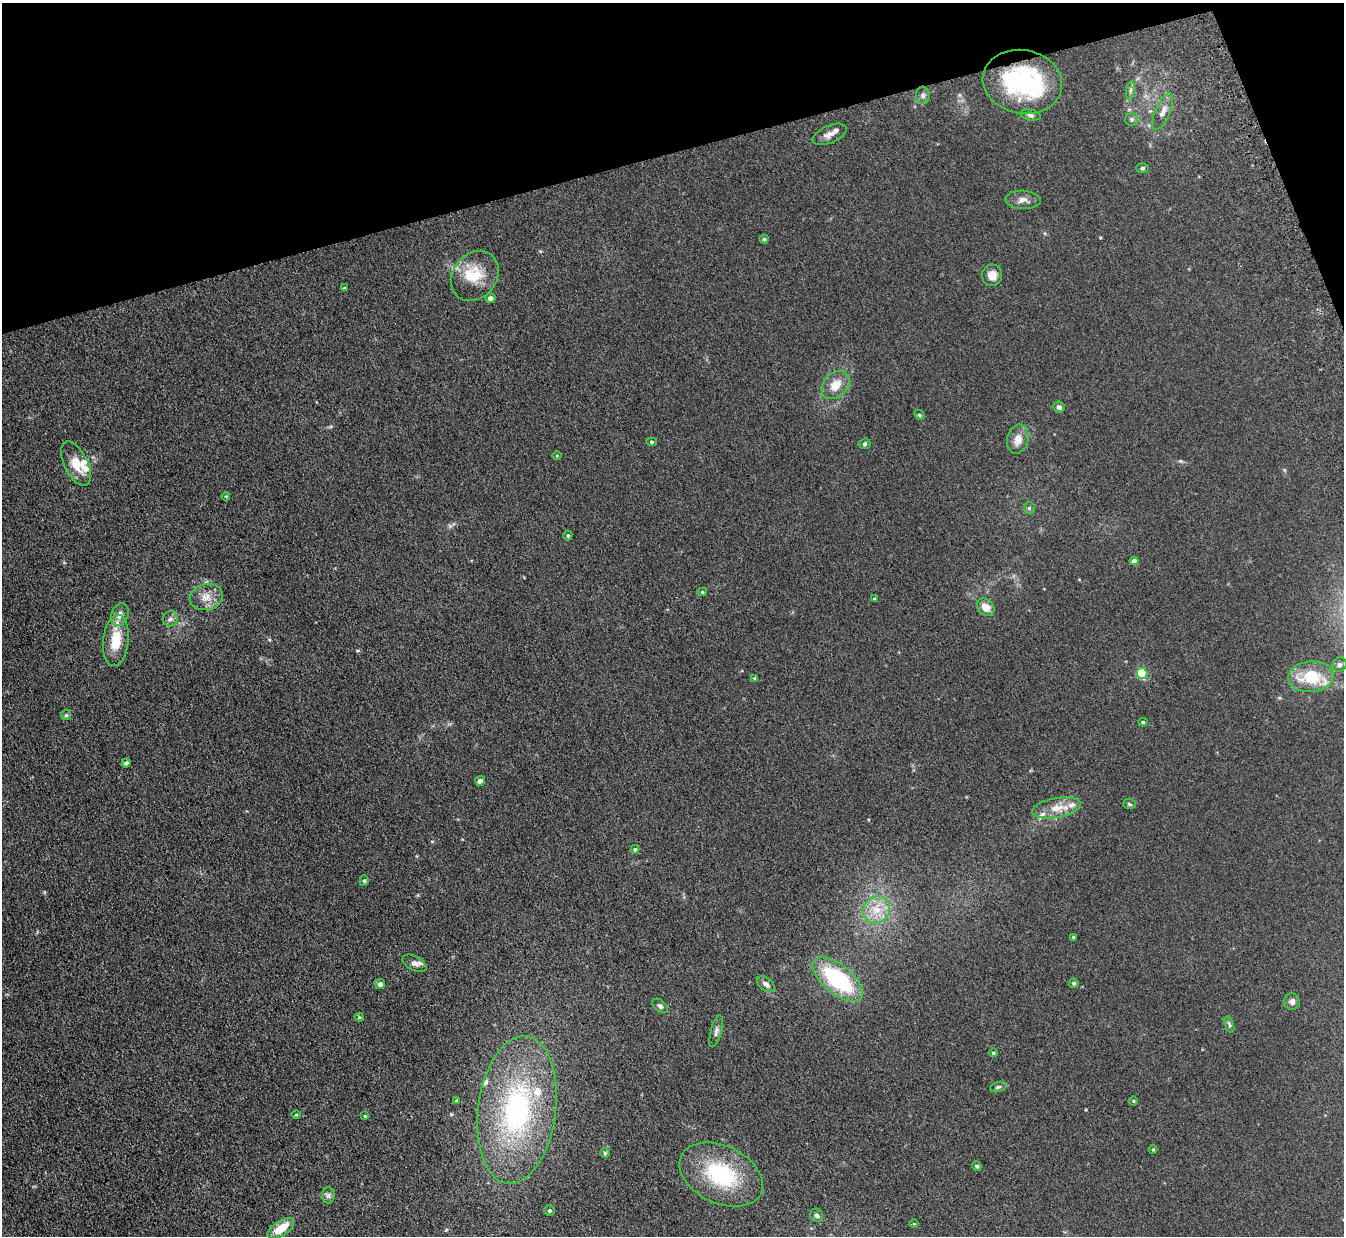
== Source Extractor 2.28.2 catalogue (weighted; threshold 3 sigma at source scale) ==
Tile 3 of 4 x 4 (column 3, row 1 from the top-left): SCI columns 2759-4100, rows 3869-5102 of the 5515 x 5398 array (HDU 1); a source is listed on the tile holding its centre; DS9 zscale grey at full resolution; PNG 1346 x 1238 px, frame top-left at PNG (2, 3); each listed source drawn as its Kron ellipse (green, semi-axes under 4 px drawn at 4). Shown black and unused: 14% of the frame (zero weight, under 3 of 5 exposures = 4% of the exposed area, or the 3 px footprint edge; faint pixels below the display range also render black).
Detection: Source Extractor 2.28.2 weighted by HDU 2 'WHT'; one run over the whole footprint, this tile lists its part. Background 0.0415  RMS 0.0047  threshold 0.0211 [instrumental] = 3 sigma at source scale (4.5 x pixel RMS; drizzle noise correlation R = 1.50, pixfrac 1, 0.05/0.05 arcsec/px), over >= 5 px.
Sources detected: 83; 1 inside a brighter object's white glare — neither listed nor drawn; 9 inside a brighter listed object's ellipse — not listed separately; the other 73 listed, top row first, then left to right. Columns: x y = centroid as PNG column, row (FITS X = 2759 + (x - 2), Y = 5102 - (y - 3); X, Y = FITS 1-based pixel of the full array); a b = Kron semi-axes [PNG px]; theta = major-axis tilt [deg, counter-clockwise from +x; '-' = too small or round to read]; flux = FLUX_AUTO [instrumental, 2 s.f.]
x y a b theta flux
1022 82 40 31 -11 51
1130 90 9 4 81 1.1
923 95 8 6 -86 1.4
1163 112 19 7 67 3.3
1030 115 10 5 -10 1.2
1132 119 6 6 - 0.99
830 134 18 8 23 2.9
1142 168 6 5 - 0.78
1023 200 17 9 -3 3
764 239 5 4 - 0.68
992 275 11 10 - 3.8
475 276 27 22 52 13
344 288 4 4 - 0.51
490 298 5 5 - 1.5
835 385 16 12 44 6.3
1059 407 5 5 - 1.2
919 415 5 4 - 0.55
1018 439 15 10 77 4.5
651 442 5 4 - 0.61
865 444 6 5 - 0.84
557 456 4 3 - 0.4
76 464 24 11 -64 7.9
226 496 4 3 - 0.41
1029 508 5 5 - 0.71
568 535 5 4 - 0.7
1134 561 4 4 - 2.7
702 592 5 4 - 0.61
206 597 17 13 14 5.3
874 599 3 3 - 0.6
985 607 10 7 -43 5
120 614 11 8 71 2.6
170 619 7 7 - 1.4
116 640 26 12 84 12
1340 665 7 6 - 1.3
1142 673 5 5 - 29
1311 677 22 15 4 16
755 678 4 4 - 0.7
66 715 5 5 - 0.66
1143 722 4 4 - 0.58
126 763 4 4 - 1
480 781 5 5 - 1.6
1129 804 6 5 - 0.67
1057 808 24 10 11 6.9
635 849 4 4 - 0.73
364 881 5 4 - 0.69
877 910 14 13 - 7.5
1073 937 3 3 - 0.65
414 963 13 7 -28 2.1
838 979 30 14 -39 40
1074 983 5 4 - 0.84
380 984 5 5 - 1.8
766 984 10 6 -38 1.8
1292 1002 8 8 - 1.9
660 1006 9 5 -44 1.2
359 1017 4 4 - 0.54
1229 1025 8 4 -69 0.88
716 1031 16 5 74 1.7
993 1053 4 3 - 0.55
998 1087 8 5 16 0.95
457 1101 4 4 - 0.66
1133 1101 5 3 - 0.41
517 1110 74 39 83 79
296 1115 4 3 - 0.38
365 1116 4 4 - 0.38
1153 1149 4 4 - 0.45
605 1153 5 5 - 0.63
977 1166 5 4 - 0.83
721 1175 44 28 -25 36
328 1195 8 6 89 1.4
550 1211 5 5 - 0.87
817 1215 7 6 - 1.1
914 1224 4 3 - 0.33
281 1228 15 7 33 9.3
Overlapping masked pixels (flux is a lower limit): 1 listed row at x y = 1022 82